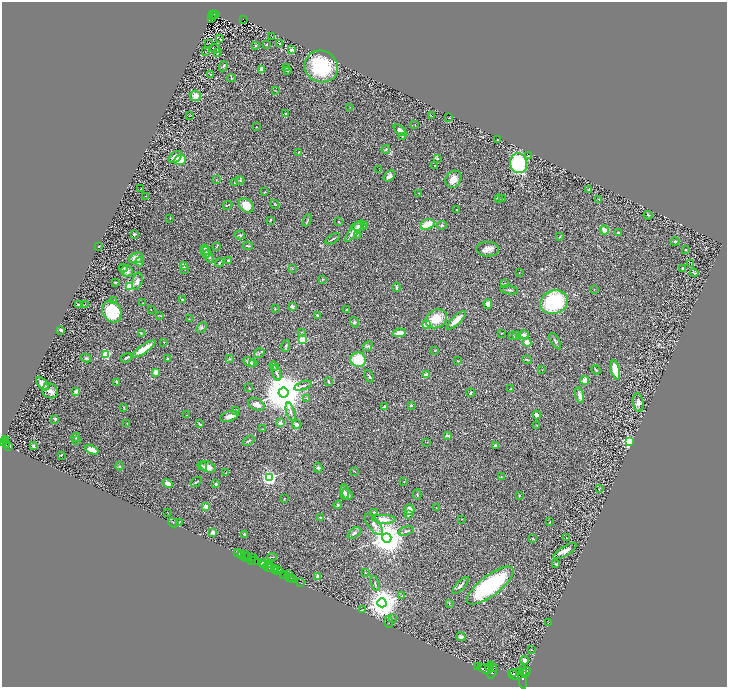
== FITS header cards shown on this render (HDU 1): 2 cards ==
NAXIS1  =                 1450
NAXIS2  =                 1369

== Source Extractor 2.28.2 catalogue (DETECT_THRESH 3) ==
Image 1450 x 1369 px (HDU 1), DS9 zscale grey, zoomed out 1/2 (1 PNG px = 2 x 2 image px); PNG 729 x 689 px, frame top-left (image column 2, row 1369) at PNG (2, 2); each listed source drawn as its Kron ellipse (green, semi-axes under 4 px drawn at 4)
Background 0.602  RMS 0.031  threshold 0.0916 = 3 sigma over >= 5 px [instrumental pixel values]
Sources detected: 349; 54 cannot appear on this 1/2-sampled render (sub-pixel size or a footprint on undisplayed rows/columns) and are neither listed nor drawn; the other 295 listed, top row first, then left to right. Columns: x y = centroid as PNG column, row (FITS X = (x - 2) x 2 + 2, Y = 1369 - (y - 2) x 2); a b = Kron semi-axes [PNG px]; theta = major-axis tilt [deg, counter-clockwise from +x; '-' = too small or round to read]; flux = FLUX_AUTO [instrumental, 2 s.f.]
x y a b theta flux
212 14 2 2 - 32
216 15 2 1 - 6.8
213 16 2 1 - 7.2
212 19 3 1 - 1.3
243 19 2 2 - 19
272 37 3 2 - 1.7
220 38 4 2 - 3.8
209 43 2 1 - 1.1
266 44 3 2 - 2.9
280 44 2 1 - 2.9
255 45 2 2 - 8.5
215 48 6 2 -24 7.7
291 50 4 3 - 17
205 51 2 1 - 45
217 53 4 2 - 3.5
223 66 5 3 - 5.2
321 66 17 15 -28 380
286 67 3 2 - 2.8
261 70 4 3 - 17
288 70 4 3 - 5.8
211 74 4 2 - 3.2
231 78 4 1 - 3
275 91 2 2 - 2
195 96 6 5 - 49
350 107 4 2 - 2.4
285 114 2 2 - 6.8
189 116 2 1 - 1.8
431 116 4 2 - 2.9
449 118 2 1 - 1.4
415 125 3 1 - 2
256 127 2 2 - 2
400 130 7 4 -40 31
402 136 4 3 - 5.2
497 139 2 1 - 2
386 149 4 3 - 4.8
299 152 4 3 - 7.3
529 156 3 2 - 3.5
175 157 7 5 35 49
437 158 3 3 - 12
180 160 6 5 - 86
518 163 10 8 -73 560
435 165 2 1 - 2.6
379 170 3 2 - 2
389 176 6 4 38 21
453 179 9 7 55 45
216 180 3 2 - 2.9
240 180 4 2 - 2.7
234 182 3 2 - 4.1
141 188 2 1 - 2.8
589 190 3 3 - 4.1
265 192 3 2 - 2
419 193 3 1 - 4.2
146 196 2 1 - 1.6
499 199 4 2 - 5.1
503 199 2 1 - 1.7
599 199 3 2 - 3.4
275 204 5 2 - 4
228 205 5 2 - 5.7
246 205 8 6 -42 82
456 209 2 2 - 4.7
648 215 4 2 - 4.2
170 218 3 2 - 2
270 220 2 2 - 5.7
307 220 6 2 66 7.2
338 222 3 2 - 1.9
427 224 7 5 19 87
364 225 2 2 - 3.4
442 225 5 3 - 6.1
359 227 7 4 1 18
604 230 4 4 - 31
354 231 13 4 50 40
618 232 3 3 - 6.7
134 234 3 3 - 6.7
240 235 5 4 - 7.5
357 235 4 2 - 4.4
560 236 3 2 - 3.8
332 239 8 2 30 7.1
675 241 4 3 - 6.6
98 246 2 1 - 3.2
248 246 5 2 - 6.3
216 247 3 2 - 2.7
488 249 11 7 -2 36
205 250 5 4 - 9.6
686 250 2 2 - 2.6
206 252 5 5 - 13
209 256 7 3 -58 13
136 258 8 5 20 35
229 260 2 2 - 18
139 262 5 3 - 8.8
220 262 4 2 - 5.1
690 264 2 2 - 4.2
183 265 2 2 - 99
123 268 4 2 - 5.6
292 268 4 2 - 3.1
682 268 2 2 - 16
185 269 2 2 - 5.7
127 271 6 5 - 26
519 272 2 1 - 1.6
694 273 4 3 - 6.1
323 279 3 3 - 4.3
137 281 8 5 73 28
115 282 4 3 - 3.9
505 283 4 2 - 5.3
130 286 3 3 - 470
396 287 5 3 - 8.3
509 290 9 3 -10 10
594 290 2 2 - 1.9
182 299 3 2 - 5.2
114 301 4 2 - 4.3
554 302 14 11 19 400
143 303 3 2 - 2.9
79 304 3 2 - 5.4
85 304 3 2 - 2.1
488 304 5 4 - 25
292 306 2 2 - 66
275 309 4 2 - 3.3
347 309 3 2 - 4.8
151 310 2 2 - 2.5
112 311 11 9 -60 220
160 315 3 2 - 2.8
317 315 3 3 - 6.8
189 319 3 2 - 2.7
436 319 11 9 28 110
456 320 12 4 44 60
354 322 5 4 - 11
426 324 3 3 - 220
202 327 5 4 - 12
61 330 3 2 - 16
302 332 2 2 - 3
141 333 3 3 - 5.5
399 333 7 4 10 35
501 333 2 2 - 2.4
513 335 3 2 - 4
516 335 4 3 - 9.1
524 335 5 4 - 20
302 340 3 3 - 400
555 341 9 3 -60 8.4
164 342 2 1 - 2
527 342 4 4 - 41
286 346 6 2 74 6.7
367 346 5 4 - 8.9
144 349 14 3 34 110
435 350 3 2 - 2.5
259 353 5 3 - 8.3
106 354 3 3 - 500
86 358 5 3 - 8.4
127 358 6 3 33 14
168 359 3 3 - 4.6
230 359 3 3 - 4.6
527 359 5 2 - 5.7
358 360 7 7 - 160
458 361 3 2 - 2.2
249 362 6 3 -28 20
253 363 4 3 - 16
274 366 5 2 - 3.9
542 370 2 2 - 2
596 370 5 2 - 5.3
615 370 10 4 -78 110
156 372 4 3 - 29
276 373 8 2 -70 10
426 375 3 3 - 23
369 376 6 3 -65 7.4
585 380 4 4 - 47
117 382 3 2 - 12
328 382 4 2 - 5.5
42 383 8 4 -50 40
303 386 9 3 18 15
249 388 2 2 - 2.7
511 389 3 2 - 2.4
50 391 8 7 - 32
76 391 4 4 - 14
284 393 5 5 - 29000
471 393 4 2 - 6.4
580 395 8 3 -75 33
307 398 3 2 - 4.1
638 402 9 5 -82 29
256 404 8 5 -24 38
411 405 3 2 - 5.3
384 406 3 2 - 12
124 408 3 2 - 2.2
236 410 2 2 - 2.7
291 412 9 3 -72 17
186 415 3 2 - 2.8
537 415 4 3 - 18
229 416 9 5 17 26
55 419 2 2 - 28
127 423 2 1 - 1.6
281 423 4 3 - 15
200 424 4 1 - 5.7
296 424 4 4 - 14
537 425 2 2 - 4.7
263 429 2 2 - 4.7
447 435 4 3 - 10
76 437 4 3 - 8.2
5 439 3 3 - 470
77 440 3 2 - 4.2
5 441 3 2 - 410
249 441 6 2 34 6.9
629 441 3 3 - 1100
3 442 3 2 - 710
427 442 2 2 - 2.4
6 445 3 2 - 400
9 446 3 2 - 250
33 446 3 2 - 14
496 446 4 3 - 12
92 450 7 3 -26 53
61 455 2 1 - 2.7
119 466 4 3 - 5.5
202 466 5 3 - 15
208 467 8 5 -23 34
318 468 5 3 - 8.5
354 471 4 1 - 2.3
226 473 2 2 - 2.8
501 477 3 2 - 3.2
270 478 3 3 - 1900
196 482 6 2 35 4.5
404 482 2 1 - 2.3
168 484 5 4 - 21
216 484 4 3 - 5.3
599 489 4 2 - 3.4
345 492 7 4 89 12
347 494 6 5 - 19
417 494 5 2 - 5.9
519 496 3 2 - 2.5
284 498 3 2 - 1.9
338 505 4 4 - 5.9
206 506 2 2 - 78
436 508 3 2 - 2
410 510 5 5 - 24
167 512 2 2 - 1.9
375 512 3 2 - 2.9
408 515 2 2 - 31
321 517 3 2 - 3.5
384 519 12 4 -3 63
461 519 2 2 - 1.7
179 522 2 1 - 20
549 522 2 2 - 4.3
173 523 5 2 - 5.4
374 525 13 5 -51 33
406 531 8 2 17 7.9
213 532 2 2 - 95
354 533 7 4 38 14
244 534 2 2 - 16
387 538 5 4 - 14000
533 538 3 2 - 2.7
567 538 2 1 - 2.3
565 551 13 5 32 36
238 553 3 2 - 190
241 555 2 2 - 1100
245 555 2 1 - 25
244 556 2 1 - 50
246 557 3 1 - 39
272 557 4 2 - 3.3
254 558 2 1 - 270
252 560 2 1 - 52
255 561 3 2 - 730
262 563 3 2 - 670
264 564 2 1 - 290
269 564 3 2 - 780
556 564 3 2 - 5.4
267 567 5 2 - 410
271 568 3 1 - 590
274 568 3 2 - 1000
277 570 6 2 -14 730
275 571 2 1 - 410
365 573 2 1 - 2.4
284 574 2 2 - 840
288 575 3 2 - 100
317 576 2 2 - 30
289 577 2 2 - 800
292 579 4 2 - 100
301 583 2 1 - 33
375 584 8 2 -73 7.2
460 585 11 3 46 15
490 586 28 10 37 610
401 596 4 2 - 4.9
382 603 4 4 - 11000
449 603 4 3 - 4.3
362 610 3 2 - 3.4
392 618 2 2 - 2.7
389 622 6 2 -84 4.4
549 622 4 1 - 2.1
461 637 4 3 - 23
531 650 3 2 - 2
525 660 4 3 - 25
490 666 5 2 - 3500
478 667 2 1 - 390
493 667 4 2 - 2600
485 669 7 4 -19 11000
492 671 7 3 71 4700
523 672 3 2 - 1900
526 672 6 2 60 2300
513 674 3 2 - 2900
516 674 8 5 2 12000
523 677 12 4 -87 5100
At the frame edge (FLAGS 8, measured only in part): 1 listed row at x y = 3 442
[54 sub-pixel or undisplayed-footprint detections neither listed nor drawn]